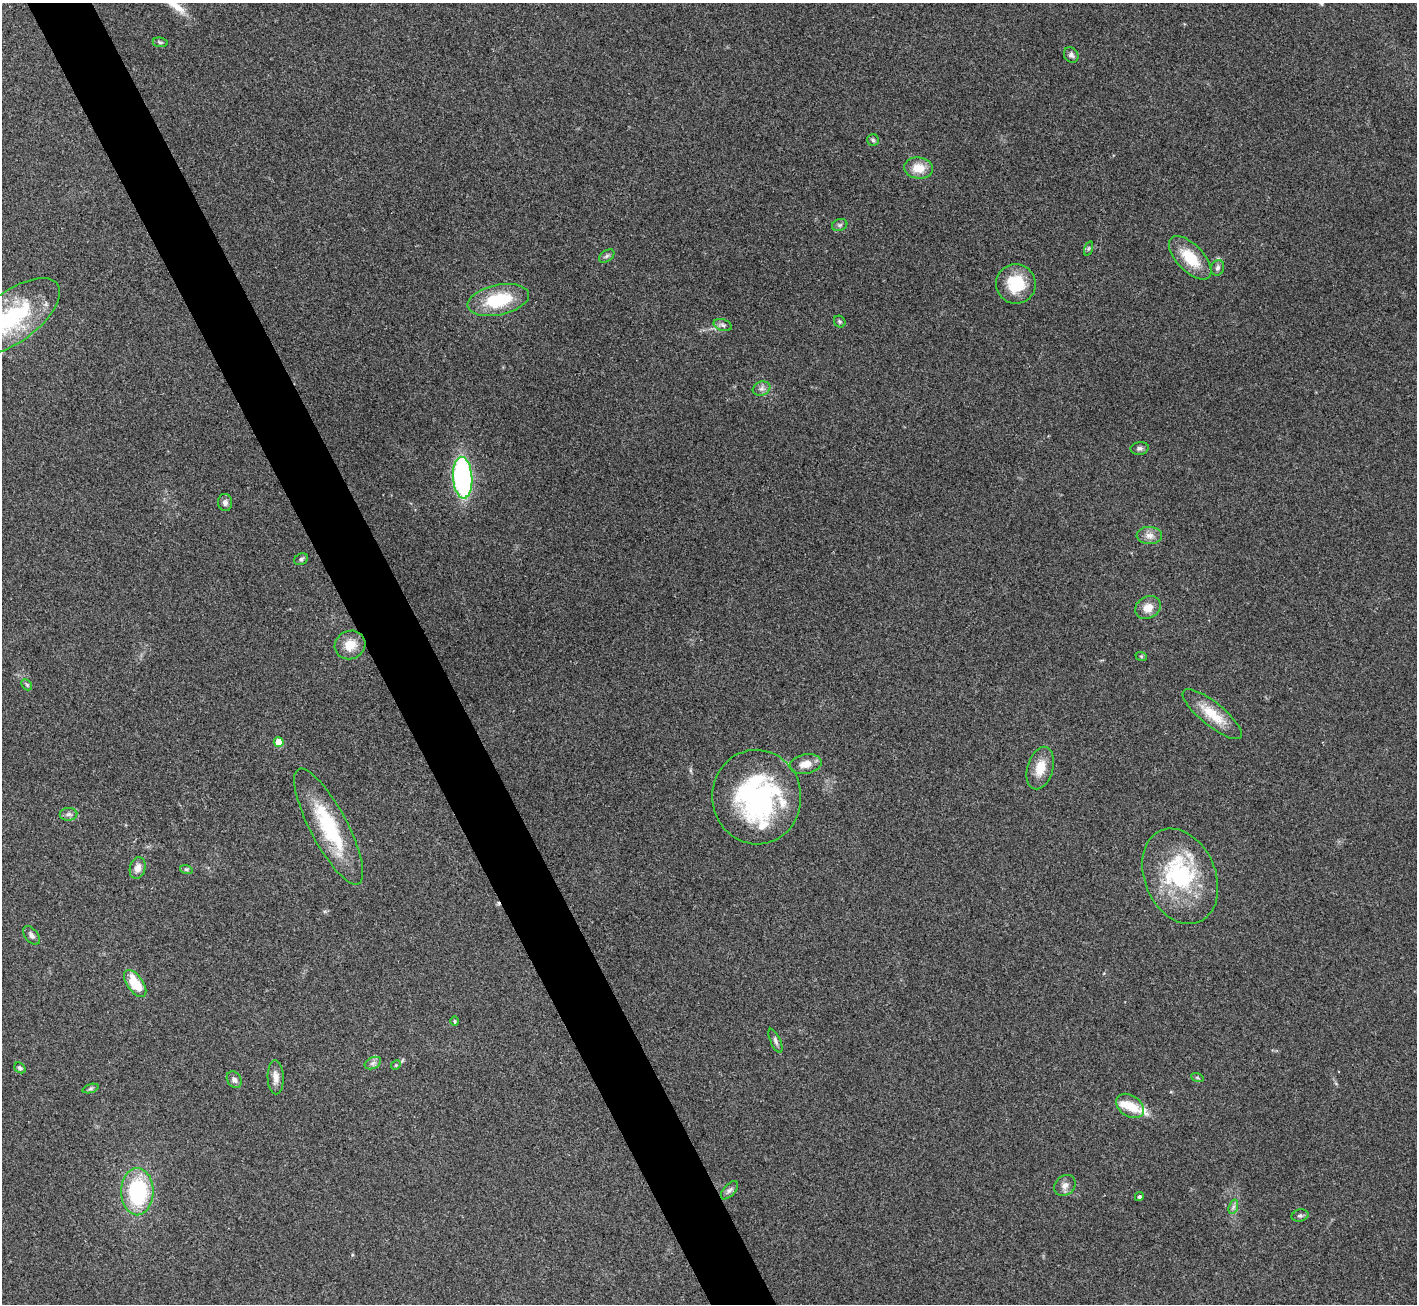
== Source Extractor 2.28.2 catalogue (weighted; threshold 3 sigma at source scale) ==
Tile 11 of 4 x 4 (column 3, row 3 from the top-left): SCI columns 2830-4244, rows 1455-2756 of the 5658 x 5648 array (HDU 1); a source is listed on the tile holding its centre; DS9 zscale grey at full resolution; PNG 1419 x 1306 px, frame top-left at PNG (2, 3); each listed source drawn as its Kron ellipse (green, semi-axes under 4 px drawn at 4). Shown black and unused: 5% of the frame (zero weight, under 3 of 4 exposures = <1% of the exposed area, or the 3 px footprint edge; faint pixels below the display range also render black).
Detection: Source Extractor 2.28.2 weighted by HDU 2 'WHT'; one run over the whole footprint, this tile lists its part. Background 0.212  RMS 0.0081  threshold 0.0363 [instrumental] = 3 sigma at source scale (4.5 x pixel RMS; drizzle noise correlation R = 1.50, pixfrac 1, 0.05/0.05 arcsec/px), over >= 5 px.
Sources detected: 57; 1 inside a brighter object's white glare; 1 cosmic-ray / hot-pixel residue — neither listed nor drawn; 3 inside a brighter listed object's ellipse — not listed separately; the other 52 listed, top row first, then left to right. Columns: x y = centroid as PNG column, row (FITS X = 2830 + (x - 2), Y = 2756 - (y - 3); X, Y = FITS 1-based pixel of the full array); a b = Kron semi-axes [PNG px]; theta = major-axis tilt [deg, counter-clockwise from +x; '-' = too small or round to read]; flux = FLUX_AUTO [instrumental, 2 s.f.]
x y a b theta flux
160 42 7 5 -9 1.4
1071 55 8 6 -57 2.5
873 140 6 5 - 1.4
918 168 14 10 -6 13
840 225 8 6 20 2
1088 248 7 3 71 1.2
607 256 8 5 36 1.8
1190 258 27 13 -46 26
1218 268 8 6 71 2.3
1016 284 20 19 - 30
498 300 31 15 12 41
12 317 56 25 36 84
840 322 6 5 - 1.4
723 325 9 5 -17 2.4
761 389 9 7 18 3.2
1140 448 9 6 10 2.3
463 478 21 9 -86 180
225 502 8 7 - 3.2
1149 535 12 8 -1 5.3
301 559 7 5 29 1.9
1148 608 13 11 29 9.5
350 645 16 14 26 13
1141 656 6 4 -19 0.92
27 685 6 4 -46 1.2
1212 714 37 11 -39 21
279 742 5 5 - 18
806 764 16 9 12 9
1040 768 22 13 73 14
757 797 47 44 -85 150
68 814 9 6 2 2.6
329 826 65 18 -62 63
138 868 11 8 74 5.6
186 869 6 4 -18 1.2
1180 876 50 35 -67 87
31 935 11 6 -52 3.1
135 983 15 8 -55 23
455 1021 4 4 - 0.93
775 1041 13 5 -66 2.4
373 1063 9 5 26 2.6
396 1065 5 4 - 0.96
20 1068 6 4 -39 2
276 1077 17 8 -89 6.7
1197 1077 6 4 -20 1.1
234 1080 9 7 -56 3.4
90 1089 8 3 19 1.4
1130 1106 15 10 -34 14
1065 1185 11 9 43 4.5
729 1190 11 6 48 2.8
137 1192 23 16 90 74
1139 1197 5 4 - 1.1
1233 1207 7 4 71 1.9
1300 1216 8 6 14 2
Isophote crosses this tile's border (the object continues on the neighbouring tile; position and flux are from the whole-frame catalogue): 1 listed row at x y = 12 317